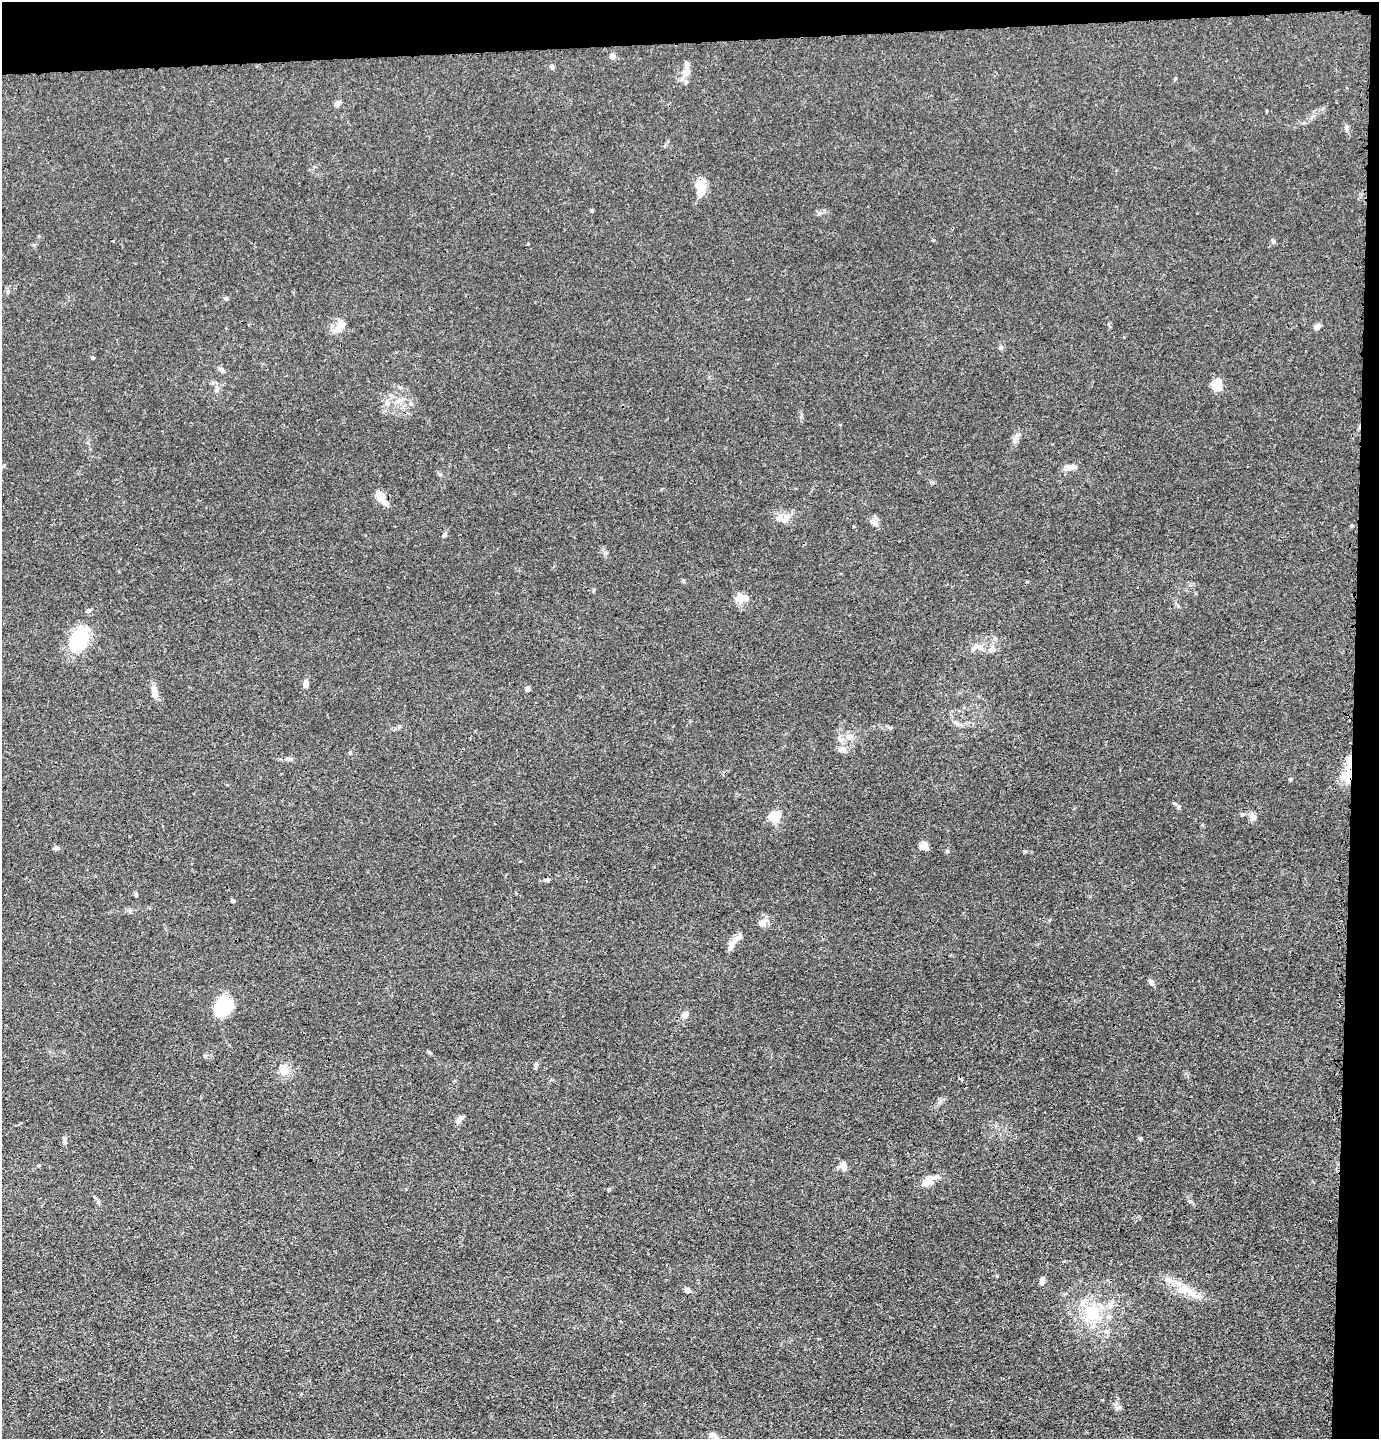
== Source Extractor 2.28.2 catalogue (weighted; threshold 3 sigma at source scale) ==
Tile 3 of 3 x 3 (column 3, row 1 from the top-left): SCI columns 2853-4229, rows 2895-4331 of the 4327 x 4353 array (HDU 1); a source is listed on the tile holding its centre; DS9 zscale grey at full resolution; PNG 1381 x 1441 px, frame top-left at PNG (2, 2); no overlay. Shown black and unused: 5% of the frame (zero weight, under 3 of 4 exposures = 3% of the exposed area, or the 3 px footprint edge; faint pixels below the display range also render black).
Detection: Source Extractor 2.28.2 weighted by HDU 2 'WHT'; one run over the whole footprint, this tile lists its part. Background 0.0138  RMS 0.0026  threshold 0.0117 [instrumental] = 3 sigma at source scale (4.5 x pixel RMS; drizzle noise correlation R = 1.50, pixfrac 1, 0.05/0.05 arcsec/px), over >= 5 px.
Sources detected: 71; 2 inside a brighter object's white glare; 1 cosmic-ray / hot-pixel residue — not listed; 9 inside a brighter listed object's ellipse — not listed separately; the other 59 listed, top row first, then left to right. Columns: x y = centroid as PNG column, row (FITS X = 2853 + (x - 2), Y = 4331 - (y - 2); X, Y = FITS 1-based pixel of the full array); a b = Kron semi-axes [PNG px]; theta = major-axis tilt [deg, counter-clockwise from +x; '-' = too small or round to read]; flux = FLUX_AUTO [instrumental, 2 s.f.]
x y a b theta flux
613 56 5 5 - 1.8
552 67 6 5 - 0.63
687 71 15 10 74 2.4
338 103 7 6 - 0.87
1347 127 9 4 -77 0.52
702 188 18 10 -73 4.6
1273 241 6 5 - 0.44
226 298 6 4 -66 0.39
341 325 12 8 6 1.9
1317 326 8 5 35 1.2
1001 347 7 5 19 0.51
93 358 5 3 - 0.25
221 369 8 6 -34 0.66
1217 384 11 10 - 4.7
391 396 7 5 -30 0.6
1070 467 12 8 3 1.5
380 496 14 7 -57 3.8
778 518 7 6 - 0.9
876 524 7 5 -55 0.71
444 535 6 5 - 0.41
741 598 16 11 0 2.5
80 639 31 21 72 11
992 649 10 7 13 1.2
306 684 10 6 82 1.2
527 689 6 6 - 0.52
154 692 16 7 -81 1.9
890 728 5 5 - 0.38
850 736 9 6 1 1.1
842 750 10 8 -3 1.3
350 753 5 4 - 0.31
290 759 5 5 - 0.46
1349 777 24 7 83 4.5
1290 779 5 5 - 0.33
1243 814 7 5 15 0.5
775 816 5 5 - 21
1253 817 10 8 -71 1.2
923 846 11 8 2 1.6
57 848 7 5 -19 0.49
1025 851 6 4 0 0.33
547 880 7 4 9 0.52
136 894 6 4 80 0.35
233 901 5 4 - 0.35
762 923 12 9 46 1.4
735 940 22 7 39 1.8
1152 982 8 6 -53 0.65
222 1007 20 15 27 10
685 1015 8 7 - 1.4
285 1071 12 11 - 2.2
458 1121 8 5 45 0.7
1140 1138 6 5 - 0.37
64 1140 10 4 -85 0.55
843 1166 12 7 -77 1.4
925 1183 13 9 22 2.1
1190 1201 6 5 - 0.47
1042 1282 8 6 71 1
687 1290 6 5 - 1.1
1187 1290 32 7 -45 3.7
1092 1313 26 23 -60 10
713 1435 15 8 -46 1.7
Overlapping masked pixels (flux is a lower limit): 4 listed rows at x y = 702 188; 380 496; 1349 777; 923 846
Isophote crosses this tile's border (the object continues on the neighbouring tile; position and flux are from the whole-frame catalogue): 1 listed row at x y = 713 1435
Unlisted compact peaks at least as high as the median listed source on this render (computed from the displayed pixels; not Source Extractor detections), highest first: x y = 1119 1407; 1179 806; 609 1189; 591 211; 997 1276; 429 1052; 528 244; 205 1056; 1014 441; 683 581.